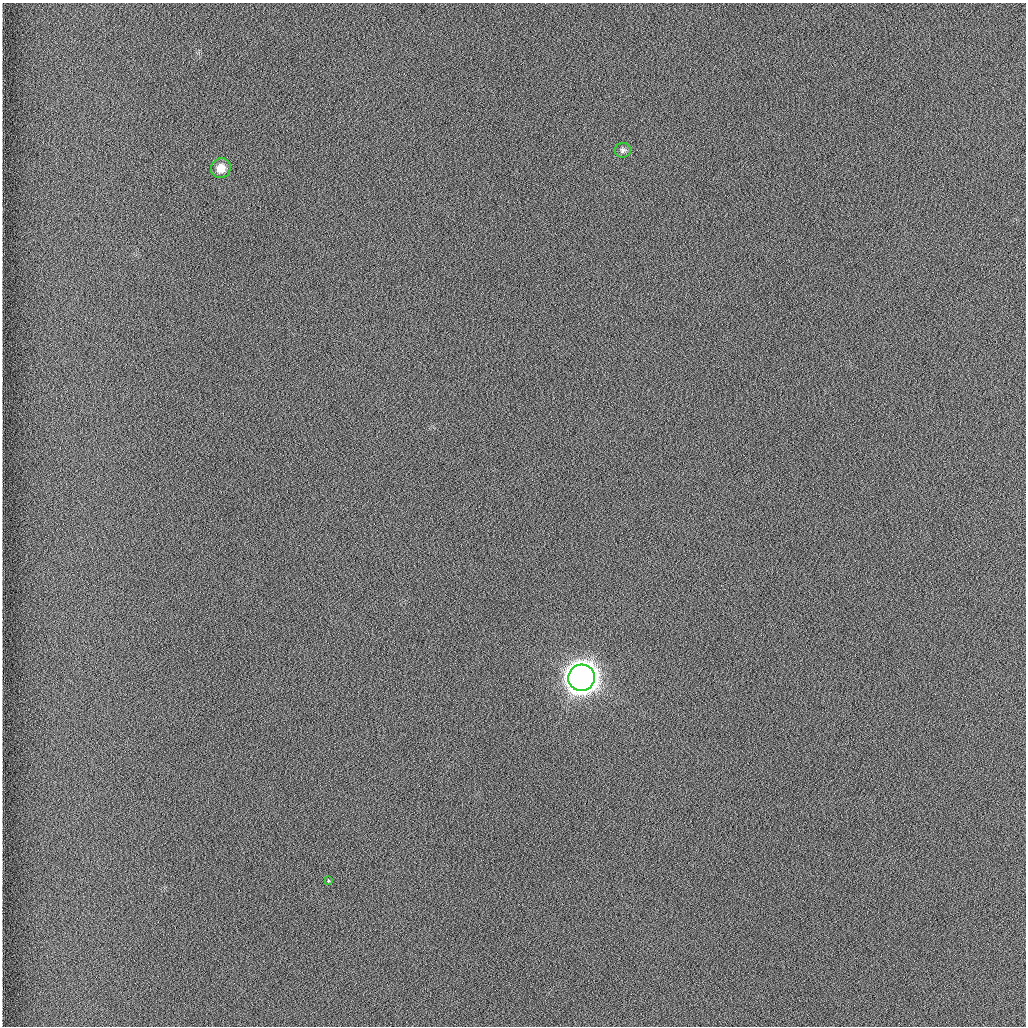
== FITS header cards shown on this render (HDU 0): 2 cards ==
NAXIS1  =                 1024 /fastest changing axis
NAXIS2  =                 1024 /next to fastest changing axis

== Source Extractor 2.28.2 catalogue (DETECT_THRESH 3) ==
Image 1024 x 1024 px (HDU 0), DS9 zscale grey, 1 PNG px = 1 image px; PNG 1028 x 1028 px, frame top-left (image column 1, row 1024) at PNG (2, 3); each listed source drawn as its Kron ellipse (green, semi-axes under 4 px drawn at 4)
Background 1260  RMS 5.9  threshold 17.7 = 3 sigma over >= 5 px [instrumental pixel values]
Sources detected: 4; all 4 listed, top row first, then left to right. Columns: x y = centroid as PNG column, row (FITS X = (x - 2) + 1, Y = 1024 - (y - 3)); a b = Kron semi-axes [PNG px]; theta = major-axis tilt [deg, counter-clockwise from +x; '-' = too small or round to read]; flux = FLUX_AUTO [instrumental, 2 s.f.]
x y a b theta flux
623 150 8 7 - 1.1e+03
221 168 10 9 - 4.2e+03
582 678 13 13 - 1.0e+06
328 880 3 3 - 2.7e+03